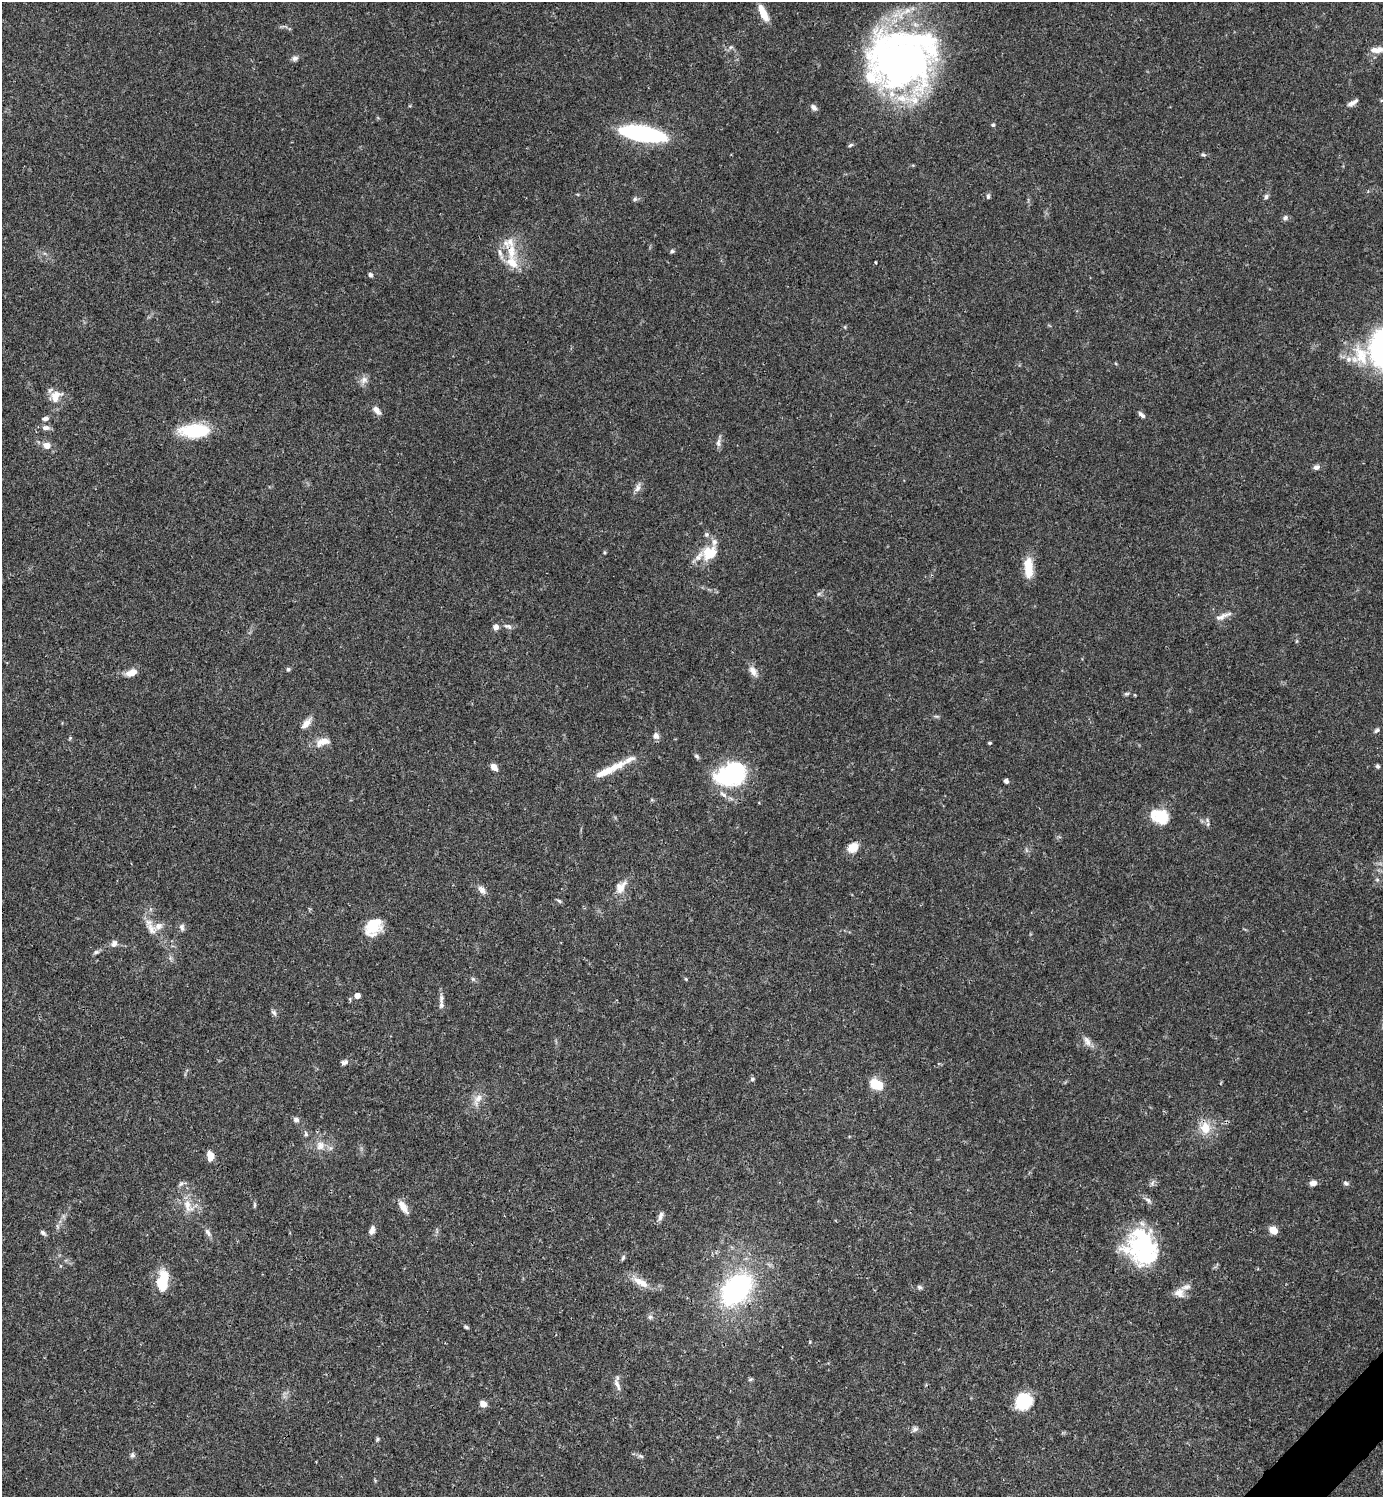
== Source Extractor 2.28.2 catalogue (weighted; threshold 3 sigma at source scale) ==
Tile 6 of 4 x 4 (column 2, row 2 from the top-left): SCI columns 1681-3061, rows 2989-4483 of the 5979 x 5980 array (HDU 1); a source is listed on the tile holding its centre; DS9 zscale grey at full resolution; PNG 1385 x 1499 px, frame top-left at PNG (2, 2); no overlay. Shown black and unused: <1% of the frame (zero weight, under 3 of 4 exposures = <1% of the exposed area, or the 3 px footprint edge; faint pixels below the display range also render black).
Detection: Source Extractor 2.28.2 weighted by HDU 2 'WHT'; one run over the whole footprint, this tile lists its part. Background 0.0382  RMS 0.0026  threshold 0.0119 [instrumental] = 3 sigma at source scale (4.5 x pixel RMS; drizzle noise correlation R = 1.50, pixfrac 1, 0.05/0.05 arcsec/px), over >= 5 px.
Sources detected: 129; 3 inside a brighter object's white glare — not listed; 13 inside a brighter listed object's ellipse — not listed separately; the other 113 listed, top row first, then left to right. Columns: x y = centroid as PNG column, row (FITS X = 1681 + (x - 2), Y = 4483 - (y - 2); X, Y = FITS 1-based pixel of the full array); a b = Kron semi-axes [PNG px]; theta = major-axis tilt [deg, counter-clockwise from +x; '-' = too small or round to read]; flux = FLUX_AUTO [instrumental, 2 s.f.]
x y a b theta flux
763 13 20 7 -65 3.9
731 47 6 5 - 0.49
1377 50 19 8 3 2.4
295 58 8 7 - 0.86
901 62 72 61 4 120
1353 102 15 5 29 1.2
814 107 9 6 -45 0.93
993 125 5 5 - 0.39
642 133 33 10 -10 55
850 145 7 4 28 0.44
1203 155 6 3 -19 0.4
988 196 7 4 89 0.53
1266 196 7 6 - 0.64
635 199 7 5 22 0.54
1285 218 7 6 - 0.78
511 251 28 12 -87 6.9
672 251 6 4 20 0.49
876 263 3 3 - 0.57
370 275 5 5 - 0.71
1361 355 29 25 -89 11
364 380 11 10 - 1.5
55 396 18 14 48 3.5
376 410 12 7 -48 1.6
1142 415 10 5 -41 0.88
45 419 9 6 7 0.87
46 428 11 6 3 1.2
194 431 32 14 1 14
718 443 12 6 86 1
47 445 8 6 -14 2.4
1316 467 8 6 23 0.96
638 488 14 7 64 1.3
604 552 5 3 - 0.28
709 553 23 18 27 6.5
1028 568 24 10 -88 5.5
1221 617 24 6 23 1.8
508 626 12 6 -19 0.97
496 627 7 6 - 1.3
1297 641 6 4 88 0.3
288 669 5 5 - 0.51
753 671 17 8 -58 1.9
132 672 14 7 19 2.6
1127 694 8 4 9 0.46
936 716 7 4 -18 0.41
306 723 14 7 46 2.1
1377 730 7 5 33 0.63
656 736 8 7 - 1.2
70 738 6 3 46 0.28
323 742 22 10 18 3
990 743 4 3 - 0.4
697 756 8 5 -45 0.55
1377 766 5 4 - 0.52
494 767 7 5 -49 2
609 770 45 8 26 6
731 774 34 25 23 26
1006 781 5 4 - 0.89
1163 816 20 15 74 6.2
1208 824 8 5 82 0.62
853 847 11 8 34 3.9
1026 850 7 4 -71 0.47
1377 880 6 5 - 0.5
621 887 18 11 56 3.2
482 890 12 7 -53 1.4
559 901 8 4 -35 0.44
373 926 21 15 53 7.6
182 927 10 6 -78 0.88
151 929 20 11 -64 2.9
114 943 10 8 65 1.1
96 952 8 5 22 0.64
473 979 6 4 -44 0.45
686 979 5 4 - 0.27
357 996 5 4 - 2.3
441 998 12 6 -89 1.1
274 1012 9 5 -46 0.66
1087 1041 15 8 -64 1.6
344 1062 9 6 26 0.87
752 1079 6 5 - 0.47
876 1084 16 11 -30 4.8
478 1099 21 8 61 2.6
296 1120 7 6 - 0.83
1205 1128 15 13 -83 4.6
306 1134 7 5 -88 0.53
320 1145 13 12 - 2.8
210 1156 10 6 -85 2.9
1313 1183 8 6 7 1.4
1346 1183 7 5 -30 0.63
182 1184 13 5 16 0.78
1148 1200 12 5 -39 0.91
254 1205 7 4 90 0.37
188 1206 21 11 -64 3.9
403 1207 17 7 -58 2.7
660 1217 12 5 70 1.1
57 1226 7 4 -71 0.47
372 1230 11 6 73 1.3
1273 1230 7 6 - 3.2
208 1232 13 6 -58 1.1
43 1233 8 5 -38 0.62
1142 1246 39 35 -89 29
623 1258 8 4 65 0.5
164 1278 20 10 -79 5.6
641 1282 22 9 -30 3.6
919 1287 7 6 - 0.58
736 1289 27 18 46 54
1179 1293 13 12 - 2.3
650 1317 6 6 - 0.62
466 1327 7 4 -30 0.41
750 1379 8 4 9 0.38
617 1385 19 6 -68 1.5
1023 1401 17 15 37 11
483 1404 7 6 - 1.8
915 1429 9 6 29 0.83
377 1439 6 4 50 0.4
132 1455 7 6 - 0.65
641 1456 10 4 -26 0.59
Isophote crosses this tile's border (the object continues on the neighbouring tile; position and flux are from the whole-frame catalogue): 1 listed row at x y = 1377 50